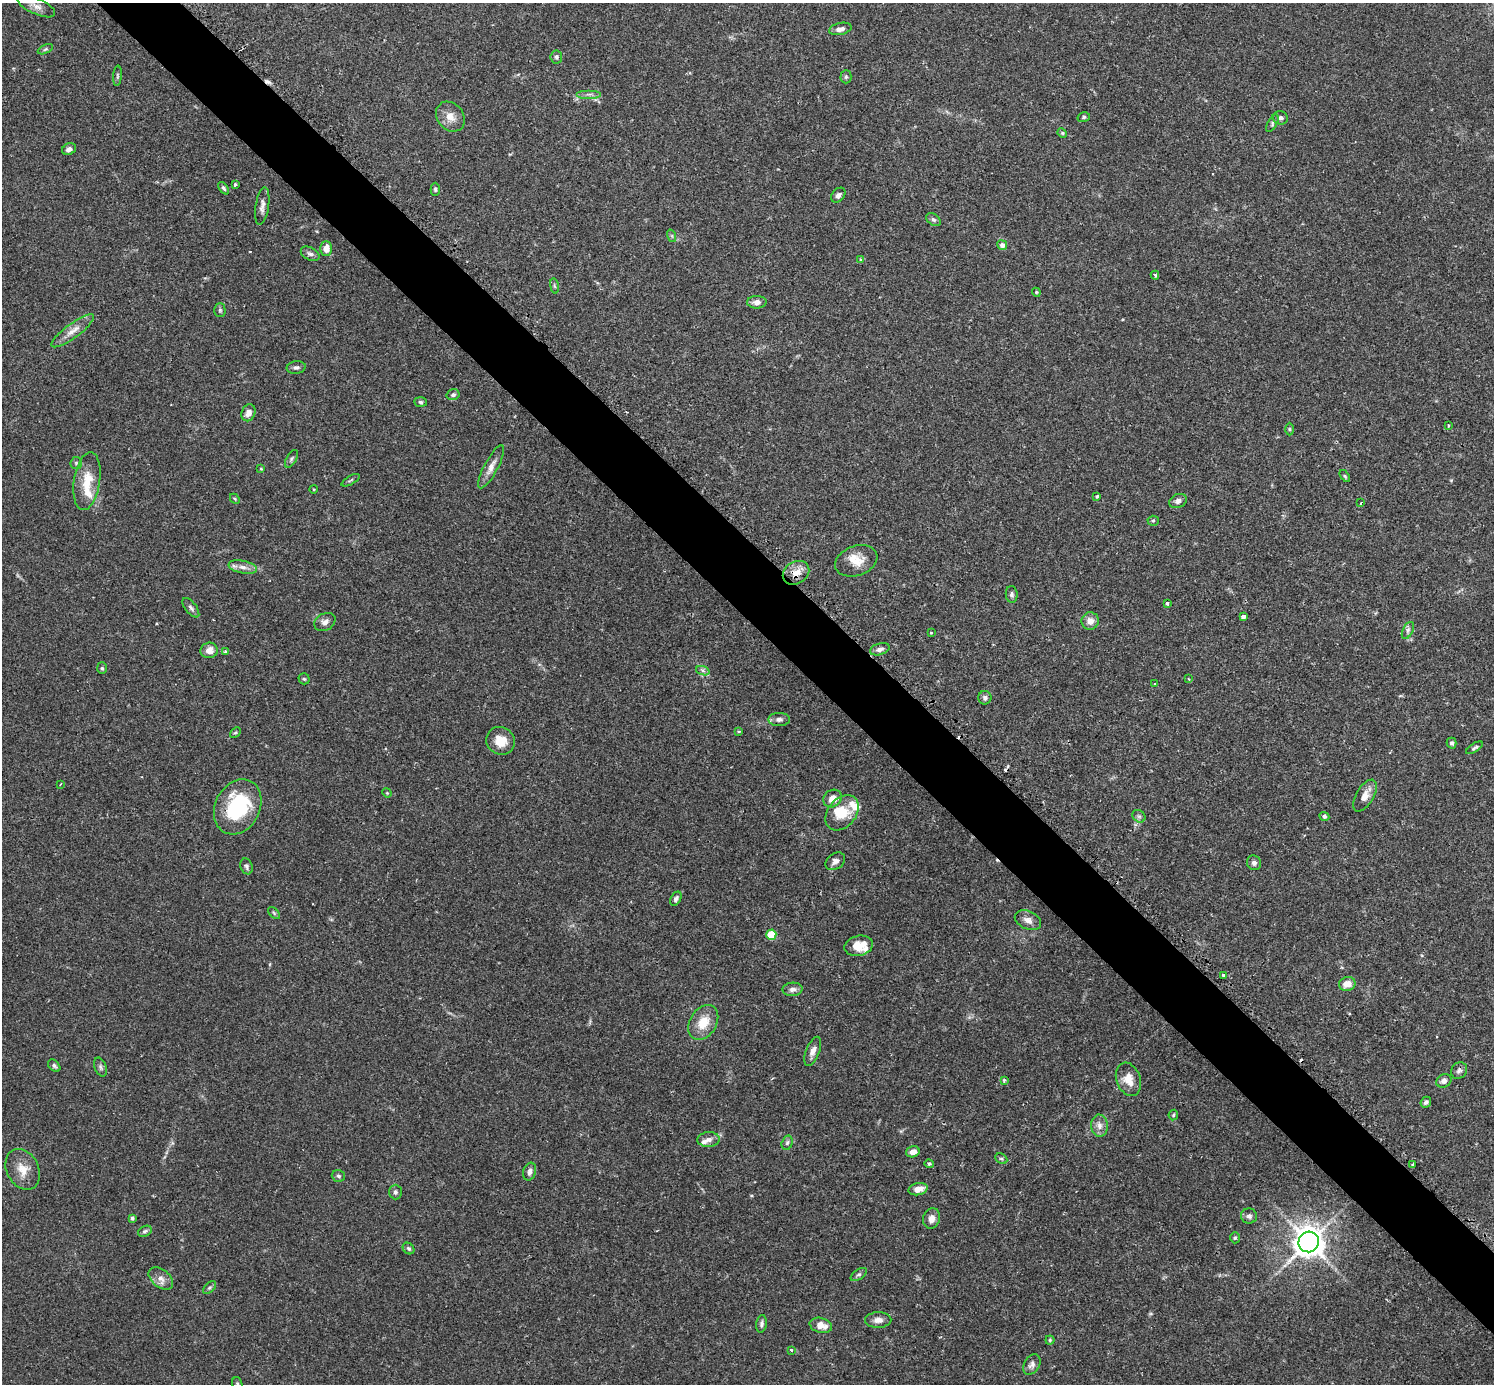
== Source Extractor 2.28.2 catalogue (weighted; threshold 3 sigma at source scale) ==
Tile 6 of 4 x 4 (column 2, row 2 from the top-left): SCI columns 1533-3024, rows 2955-4336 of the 6041 x 6040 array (HDU 1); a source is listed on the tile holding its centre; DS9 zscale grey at full resolution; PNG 1496 x 1386 px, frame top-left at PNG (2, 3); each listed source drawn as its Kron ellipse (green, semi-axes under 4 px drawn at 4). Shown black and unused: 5% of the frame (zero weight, under 2 of 3 exposures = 2% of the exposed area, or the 3 px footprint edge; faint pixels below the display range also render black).
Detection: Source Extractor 2.28.2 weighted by HDU 2 'WHT'; one run over the whole footprint, this tile lists its part. Background 0.106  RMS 0.006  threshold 0.0269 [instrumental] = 3 sigma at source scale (4.5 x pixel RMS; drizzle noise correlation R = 1.50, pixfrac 1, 0.05/0.05 arcsec/px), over >= 5 px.
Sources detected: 146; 1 too faint to see at this stretch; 1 inside a brighter object's white glare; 6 cosmic-ray / hot-pixel residue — neither listed nor drawn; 5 inside a brighter listed object's ellipse — not listed separately; the other 133 listed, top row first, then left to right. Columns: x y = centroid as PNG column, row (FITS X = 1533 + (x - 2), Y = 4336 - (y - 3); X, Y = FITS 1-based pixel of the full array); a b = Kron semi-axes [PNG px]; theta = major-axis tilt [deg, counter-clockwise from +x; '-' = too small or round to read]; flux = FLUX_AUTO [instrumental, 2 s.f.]
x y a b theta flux
36 6 20 8 -25 4
840 29 11 6 13 2.9
45 49 8 4 24 0.97
556 57 6 6 - 1.3
117 76 10 4 86 1.1
846 77 6 5 - 1
589 94 12 2 0 1.4
450 117 16 13 -51 6.5
1084 117 6 5 - 0.99
1280 118 7 6 - 1.9
1272 123 10 4 62 1.3
1062 133 5 4 - 0.73
69 149 7 5 24 2.3
235 184 3 3 - 1.5
223 188 7 4 -51 1.3
435 189 6 4 -90 1.1
838 195 8 6 49 2.1
262 206 19 6 82 3.2
933 220 8 5 -38 1.4
672 236 6 4 -72 0.92
1002 245 5 4 - 2.7
326 249 7 6 - 5.7
310 254 10 6 -27 2
860 260 4 3 - 0.78
1155 275 4 3 - 1.2
554 286 8 4 -81 0.85
1036 292 4 3 - 0.52
757 302 9 6 2 3.4
220 310 7 5 -89 1.1
73 331 26 7 36 6.2
296 367 9 6 9 1.7
453 395 6 5 - 1.4
421 402 6 5 - 1.1
248 413 9 6 67 4
1448 426 4 3 - 0.75
1289 429 6 4 -90 0.85
291 459 10 5 61 1.2
76 463 6 6 - 1.2
491 467 24 7 62 4.9
261 469 3 3 - 0.51
1345 476 7 3 -53 0.76
351 480 10 3 29 0.93
87 481 29 13 81 14
313 489 4 3 - 0.5
1097 496 4 3 - 0.94
235 499 5 4 - 0.68
1178 501 9 6 23 2.3
1361 503 4 2 - 0.51
1153 521 5 5 - 0.89
856 561 22 15 20 9.5
243 567 14 6 -11 3.7
796 573 14 11 32 6.7
1012 594 8 6 -86 1.5
1167 603 3 3 - 1.1
191 608 11 5 -53 1.9
1243 616 4 3 - 2.9
1090 621 9 8 - 4.4
325 622 11 8 29 2.8
1408 630 9 5 63 1.7
931 633 3 3 - 0.48
880 649 10 5 17 2.6
209 650 8 7 - 4.5
226 651 4 4 - 1.6
102 668 6 5 - 0.98
703 671 7 4 -20 1.3
304 679 5 5 - 0.95
1189 679 4 2 - 0.53
1155 683 3 2 - 0.59
985 698 7 6 - 1.9
779 719 11 6 0 2.3
738 731 4 3 - 0.74
235 732 6 4 43 0.77
501 741 14 13 - 9.3
1452 743 5 4 - 1.5
1474 748 9 4 33 1.1
60 784 3 2 - 0.51
387 793 5 4 - 0.58
1365 796 18 8 59 6
832 798 10 8 36 5.2
238 807 29 22 63 43
842 813 20 14 50 12
1139 816 7 5 -42 1.5
1324 816 5 4 - 1.3
835 861 10 8 37 2.6
1254 863 7 7 - 2
247 866 8 6 -70 1.4
676 899 7 5 60 1.6
274 913 7 4 -45 0.86
1028 920 14 9 -24 3.8
771 935 5 5 - 24
859 946 14 10 13 8.4
1223 975 3 3 - 1.3
1347 984 8 7 - 6.7
793 989 10 6 3 2.9
703 1022 19 13 58 11
813 1051 15 6 69 3.5
54 1066 7 5 -46 1.3
100 1067 10 6 -70 1.6
1459 1070 9 7 47 1.7
1128 1079 17 12 -70 8.8
1004 1080 3 3 - 0.81
1444 1081 8 6 26 2.5
1426 1102 6 5 - 1.6
1173 1115 5 5 - 0.85
1099 1126 11 8 -86 3.7
708 1140 11 7 3 3.3
787 1143 7 5 73 1.4
913 1152 7 5 16 3.7
1001 1159 6 5 - 1
929 1164 5 3 - 0.84
1413 1165 3 2 - 0.73
23 1169 21 16 -62 9.5
530 1172 9 6 74 2.4
338 1176 7 6 - 1.3
918 1189 9 6 13 5.2
395 1192 7 6 - 1.6
1249 1216 8 7 - 2.2
132 1218 4 4 - 1.4
932 1218 10 8 72 4
145 1231 7 5 27 1.3
1235 1238 5 4 - 0.92
1309 1242 10 10 - 800
408 1248 6 5 - 1.3
859 1274 9 5 34 1.4
161 1278 14 9 -39 4.1
209 1288 8 5 44 1.1
878 1320 13 7 1 3.5
762 1324 9 5 83 1.6
821 1325 11 7 -15 6.1
1050 1340 4 4 - 0.77
791 1350 3 3 - 0.63
1032 1365 11 7 57 2.4
237 1384 6 5 - 1
Overlapping masked pixels (flux is a lower limit): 1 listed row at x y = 796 573
Isophote crosses this tile's border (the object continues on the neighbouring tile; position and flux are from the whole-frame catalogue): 1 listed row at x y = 237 1384